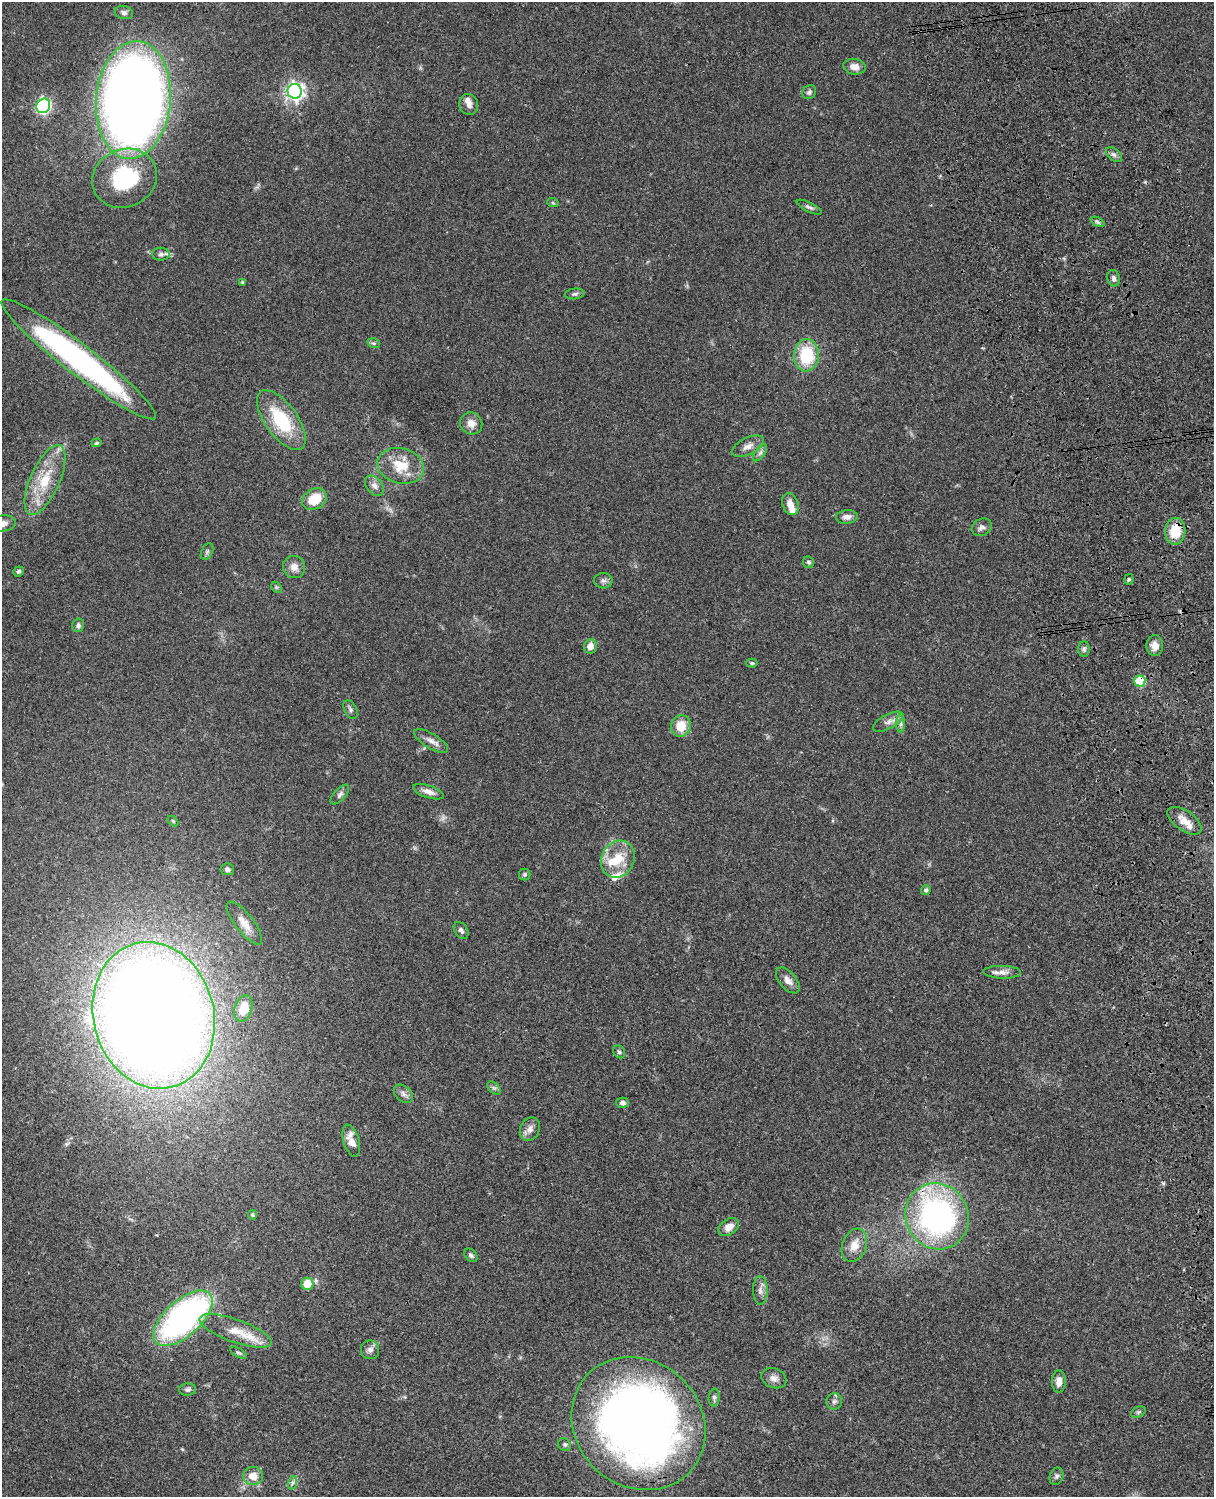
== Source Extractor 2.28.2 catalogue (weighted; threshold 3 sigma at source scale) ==
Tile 6 of 4 x 3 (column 2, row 2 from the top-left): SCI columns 1333-2544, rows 1773-3267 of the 5088 x 4927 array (HDU 1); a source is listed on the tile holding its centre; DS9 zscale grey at full resolution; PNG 1216 x 1499 px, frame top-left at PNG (2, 2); each listed source drawn as its Kron ellipse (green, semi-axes under 4 px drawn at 4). Shown black and unused: <1% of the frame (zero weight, under 3 of 4 exposures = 6% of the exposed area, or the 3 px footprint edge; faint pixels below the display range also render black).
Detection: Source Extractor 2.28.2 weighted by HDU 2 'WHT'; one run over the whole footprint, this tile lists its part. Background 0.0788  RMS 0.0059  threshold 0.0265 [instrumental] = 3 sigma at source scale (4.5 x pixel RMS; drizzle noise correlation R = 1.50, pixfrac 1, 0.05/0.05 arcsec/px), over >= 5 px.
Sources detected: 99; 6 inside a brighter listed object's ellipse — not listed separately; the other 93 listed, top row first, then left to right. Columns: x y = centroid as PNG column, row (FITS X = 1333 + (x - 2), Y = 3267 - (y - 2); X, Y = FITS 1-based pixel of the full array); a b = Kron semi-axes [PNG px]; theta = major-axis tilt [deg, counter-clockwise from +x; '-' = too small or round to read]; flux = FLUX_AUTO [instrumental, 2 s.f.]
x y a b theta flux
124 12 9 6 -12 2.1
854 67 11 8 -8 4.3
295 91 7 7 - 220
809 92 7 6 - 1.5
133 100 59 37 85 720
469 105 11 9 -70 3.2
43 106 7 6 - 130
1114 155 9 5 -40 1.7
125 178 33 29 23 51
553 203 6 3 -19 0.69
809 207 13 5 -27 1.8
1098 222 8 4 -27 0.99
161 254 9 6 -1 1.7
1114 278 8 6 -76 1.7
242 282 4 3 - 0.71
575 294 10 5 6 1.6
374 343 6 5 - 1
806 355 16 12 85 29
79 359 96 15 -37 180
281 420 35 16 -54 33
471 423 11 10 - 4.9
97 443 5 4 - 1
748 446 17 8 26 4.5
760 453 10 5 54 1.8
401 466 23 17 -14 17
45 480 37 15 66 22
374 486 11 7 -51 3
314 499 13 10 31 13
790 504 11 8 -68 5.5
847 517 11 6 5 3.3
2 523 14 8 8 4.2
982 527 10 8 27 2.6
1175 531 13 10 88 15
207 552 9 5 63 1.2
809 562 6 5 - 1.2
294 567 11 11 - 4.7
18 571 5 5 - 1.2
1129 579 5 4 - 0.78
603 581 9 7 -3 1.9
276 587 6 4 -46 0.85
78 625 7 6 - 1.4
590 646 7 6 - 4.5
1155 646 10 8 -90 4.8
1084 649 8 5 -89 1.5
752 663 5 4 - 0.83
1140 681 5 5 - 32
350 709 10 6 -64 1.7
888 722 17 7 27 3.7
901 723 9 4 -89 1.5
681 726 10 10 - 11
431 741 19 7 -32 4.1
428 792 16 6 -18 3.7
340 795 12 6 48 1.9
173 821 6 3 -45 0.68
1185 821 19 10 -35 6.7
618 859 19 16 62 15
227 869 7 5 -8 1.6
525 875 6 6 - 1
926 890 5 4 - 1.3
244 923 26 9 -52 6.8
461 930 9 6 -56 1.9
1002 972 18 6 -2 3.7
788 980 15 8 -50 4.1
243 1008 14 8 72 8.9
154 1015 74 60 -75 1300
619 1052 7 5 -56 1.1
494 1088 8 5 -43 1.2
403 1094 11 7 -41 2.4
622 1103 6 5 - 1.9
530 1129 12 9 64 3.6
351 1141 16 8 -74 6.8
252 1215 4 4 - 1.1
937 1216 33 31 -59 160
729 1227 11 8 37 5.2
854 1245 17 12 69 7.9
471 1255 7 5 -45 1.4
307 1284 6 6 - 13
760 1290 14 7 -89 3.1
183 1318 36 18 42 160
236 1331 38 11 -20 12
370 1350 9 9 - 2.7
238 1353 9 4 -30 1
774 1378 13 9 -21 3.3
1059 1382 11 6 89 4.7
188 1390 8 6 2 1.5
714 1398 9 5 87 1.5
834 1401 8 8 - 1.9
1138 1412 8 5 25 1.1
639 1424 71 62 -43 500
565 1445 7 6 - 1.2
253 1476 10 9 - 6.7
1057 1476 9 6 68 1.6
292 1483 7 4 72 1.4
Overlapping masked pixels (flux is a lower limit): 3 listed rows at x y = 1175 531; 1140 681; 937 1216
Isophote crosses this tile's border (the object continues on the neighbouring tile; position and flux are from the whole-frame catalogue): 1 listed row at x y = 2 523